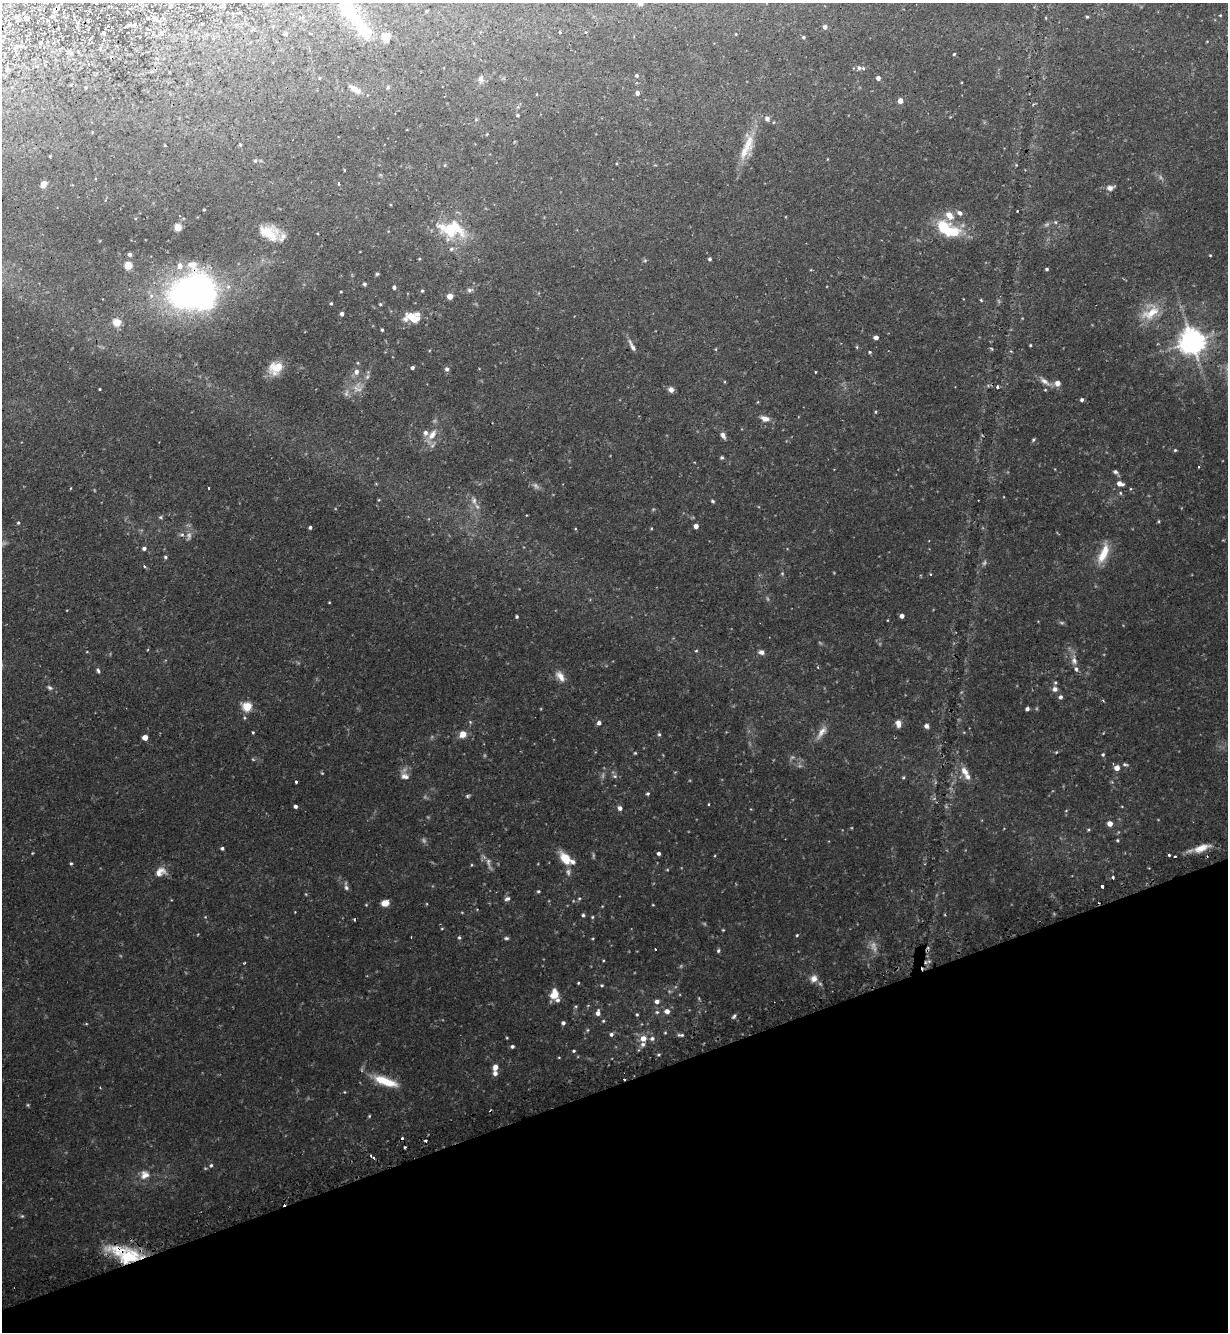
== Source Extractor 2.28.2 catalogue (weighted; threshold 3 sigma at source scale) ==
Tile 14 of 4 x 4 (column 2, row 4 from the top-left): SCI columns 1398-2623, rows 37-1366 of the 5375 x 5396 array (HDU 1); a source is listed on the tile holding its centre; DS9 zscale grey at full resolution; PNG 1230 x 1334 px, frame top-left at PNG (2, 3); no overlay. Shown black and unused: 19% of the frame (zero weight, under 2 of 3 exposures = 5% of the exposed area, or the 3 px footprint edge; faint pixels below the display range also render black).
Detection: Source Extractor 2.28.2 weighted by HDU 2 'WHT'; one run over the whole footprint, this tile lists its part. Background 0.0663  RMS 0.0055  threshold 0.0247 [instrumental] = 3 sigma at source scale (4.5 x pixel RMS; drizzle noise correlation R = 1.50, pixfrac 1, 0.05/0.05 arcsec/px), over >= 5 px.
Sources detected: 264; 18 too faint to see at this stretch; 3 inside a brighter object's white glare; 10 cosmic-ray / hot-pixel residue — not listed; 18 inside a brighter listed object's ellipse — not listed separately; the other 215 listed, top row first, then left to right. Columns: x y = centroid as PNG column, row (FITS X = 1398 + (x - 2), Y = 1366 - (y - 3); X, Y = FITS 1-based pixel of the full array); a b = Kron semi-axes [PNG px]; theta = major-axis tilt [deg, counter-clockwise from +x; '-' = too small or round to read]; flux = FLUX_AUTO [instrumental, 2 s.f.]
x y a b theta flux
641 3 6 5 - 1.8
427 11 3 3 - 0.46
350 12 50 19 -52 20
1220 15 4 3 - 0.42
52 16 5 3 - 0.69
16 17 6 5 - 0.9
1087 17 4 3 - 0.63
26 18 6 4 -45 0.76
825 27 4 4 - 1.8
585 32 4 4 - 0.53
104 33 4 3 - 0.47
161 33 5 5 - 0.96
285 33 4 3 - 1.4
736 34 4 3 - 0.34
386 37 10 9 - 4.6
803 37 4 3 - 0.65
1207 41 4 3 - 0.36
954 54 3 3 - 0.98
859 68 6 5 - 1.3
636 75 4 4 - 0.94
878 78 4 4 - 2.2
481 79 9 6 85 2.2
388 87 5 4 - 0.77
355 89 16 7 -30 4
637 93 4 4 - 2.2
900 101 4 4 - 4.3
518 115 4 4 - 0.71
767 118 7 6 - 1.9
487 134 4 3 - 0.41
240 145 4 4 - 0.61
744 152 34 16 75 10
255 161 5 5 - 0.74
344 170 4 3 - 0.47
43 184 7 5 66 3.2
338 184 3 3 - 1.2
1110 188 11 7 14 2.5
204 210 3 3 - 0.47
1017 211 2 2 - 0.45
960 213 8 6 -32 1.9
1055 222 5 4 - 0.75
178 227 5 5 - 16
943 227 27 14 -12 22
452 229 35 19 -9 24
269 233 24 15 -23 12
451 249 7 5 17 1.2
130 254 4 3 - 1.3
1210 255 3 3 - 0.47
419 259 4 3 - 0.51
710 259 4 4 - 1
645 260 6 4 19 0.66
128 265 5 5 - 17
1047 269 4 3 - 0.82
377 274 5 4 - 0.7
364 284 4 4 - 1.2
394 287 4 4 - 1.4
470 290 9 5 11 1.4
192 291 59 41 14 130
422 291 4 4 - 0.71
450 296 4 4 - 5.7
981 300 3 3 - 0.68
331 303 4 3 - 0.61
380 304 4 4 - 0.62
1151 313 28 16 34 13
342 314 4 4 - 1.9
411 316 11 6 24 11
117 322 5 5 - 18
382 330 4 3 - 0.71
876 337 5 4 - 2.2
1192 341 8 8 - 640
1030 345 3 2 - 0.52
632 346 17 4 -63 2.5
857 347 5 3 - 0.56
870 352 4 4 - 0.6
275 368 18 15 32 9.7
412 368 4 4 - 1.4
447 369 7 6 - 1.5
356 372 7 6 - 2.6
815 372 3 2 - 0.36
1045 381 17 7 -34 3.4
1057 383 7 7 - 3
997 387 3 3 - 1
100 389 3 2 - 0.43
358 389 16 7 -22 3.8
671 389 7 7 - 2.2
1082 400 4 3 - 1.2
876 412 4 3 - 0.5
765 418 13 7 -17 3.4
432 435 17 8 53 5.7
723 435 9 5 -63 2.3
1033 440 5 4 - 0.74
1175 450 4 4 - 0.63
722 457 5 5 - 0.81
1199 467 3 2 - 0.49
1115 472 5 4 - 1.4
1120 484 6 4 -14 3.8
71 488 4 2 - 0.45
208 488 3 2 - 0.83
1120 493 5 3 - 0.55
474 501 12 7 -76 2.9
713 501 5 4 - 0.75
160 517 5 5 - 0.78
18 523 4 3 - 0.65
696 526 4 4 - 3
310 527 4 3 - 1.1
182 535 8 4 0 1.2
144 548 5 4 - 1.5
1103 553 28 10 67 11
165 557 5 4 - 0.81
782 573 5 3 - 0.49
931 574 3 3 - 0.64
329 602 4 2 - 0.37
902 616 4 4 - 2.5
517 617 3 3 - 0.86
696 651 5 3 - 0.51
761 652 7 6 - 2.1
1074 660 13 8 -83 3.3
98 671 6 4 -75 0.96
560 676 17 9 -55 4.7
50 688 8 6 -32 1.3
1055 689 7 7 - 2.1
1061 697 5 4 - 1.5
247 706 5 5 - 29
1027 709 4 3 - 1.6
245 718 5 4 - 0.67
599 723 5 5 - 1.9
898 724 8 6 -78 3
926 726 5 5 - 1.7
253 732 3 3 - 1
822 732 21 8 55 4.4
463 734 7 6 - 5.9
659 734 5 5 - 0.87
145 737 4 4 - 5.9
1056 752 4 3 - 0.48
635 753 4 4 - 0.56
1103 754 5 4 - 0.74
1125 764 8 4 -8 1.1
1117 768 4 4 - 5
965 771 13 9 -54 4.6
405 776 12 9 -19 3.3
615 776 7 5 -20 1.2
903 777 5 4 - 0.61
296 782 3 3 - 0.96
648 794 4 4 - 0.78
467 796 5 4 - 0.93
708 804 4 3 - 0.43
295 806 4 4 - 1.4
620 808 5 5 - 2.1
1110 823 4 4 - 5
1088 829 5 3 - 0.58
1117 840 4 4 - 0.59
222 848 4 4 - 1
1201 848 22 8 20 7.3
32 853 4 3 - 0.47
659 853 4 4 - 1.3
1169 855 3 3 - 1.1
565 858 12 8 -51 12
71 863 4 4 - 0.72
160 872 15 11 31 5.1
1113 877 3 3 - 1.2
1102 886 3 3 - 3.4
346 888 7 6 - 1.4
538 891 4 4 - 0.74
306 894 5 4 - 0.46
579 898 4 4 - 0.58
507 899 7 5 16 1.6
385 903 7 6 - 4.8
653 905 3 2 - 0.39
295 912 3 3 - 0.31
583 915 4 4 - 0.9
592 917 4 4 - 0.6
442 928 4 3 - 0.44
723 930 4 3 - 0.46
797 935 4 4 - 0.58
459 938 5 4 - 0.8
506 938 6 4 -9 0.89
593 938 4 3 - 0.44
655 949 3 2 - 0.56
718 951 5 4 - 0.98
929 961 6 4 18 0.87
244 963 3 2 - 0.43
814 978 10 10 - 3.6
578 983 3 3 - 0.48
602 985 5 4 - 0.64
554 994 9 7 77 7.8
657 1001 5 5 - 1.9
576 1006 5 3 - 0.54
667 1011 6 5 - 3
657 1012 5 5 - 0.91
598 1013 6 4 81 2.5
637 1014 4 3 - 0.61
734 1016 7 4 52 1
603 1021 4 4 - 0.58
563 1023 4 4 - 1.2
86 1024 4 3 - 0.61
588 1030 5 3 - 0.55
665 1033 5 3 - 0.47
611 1034 5 5 - 1.3
681 1035 9 4 -2 1.1
643 1038 7 6 - 4.8
652 1038 6 5 - 1.6
512 1046 4 4 - 1
574 1051 4 3 - 0.61
559 1057 4 3 - 0.39
495 1067 7 6 - 3.2
384 1081 32 10 -19 13
100 1088 3 2 - 0.48
345 1092 4 3 - 0.38
28 1105 5 4 - 0.59
369 1116 4 4 - 0.57
371 1155 3 2 - 1
374 1158 3 3 - 1.2
211 1165 5 4 - 0.85
145 1175 13 12 - 5.1
22 1216 5 5 - 0.71
128 1257 34 19 -4 29
Overlapping masked pixels (flux is a lower limit): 2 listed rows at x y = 192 291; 128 1257
Isophote crosses this tile's border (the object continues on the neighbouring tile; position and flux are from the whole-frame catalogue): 1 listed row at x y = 641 3